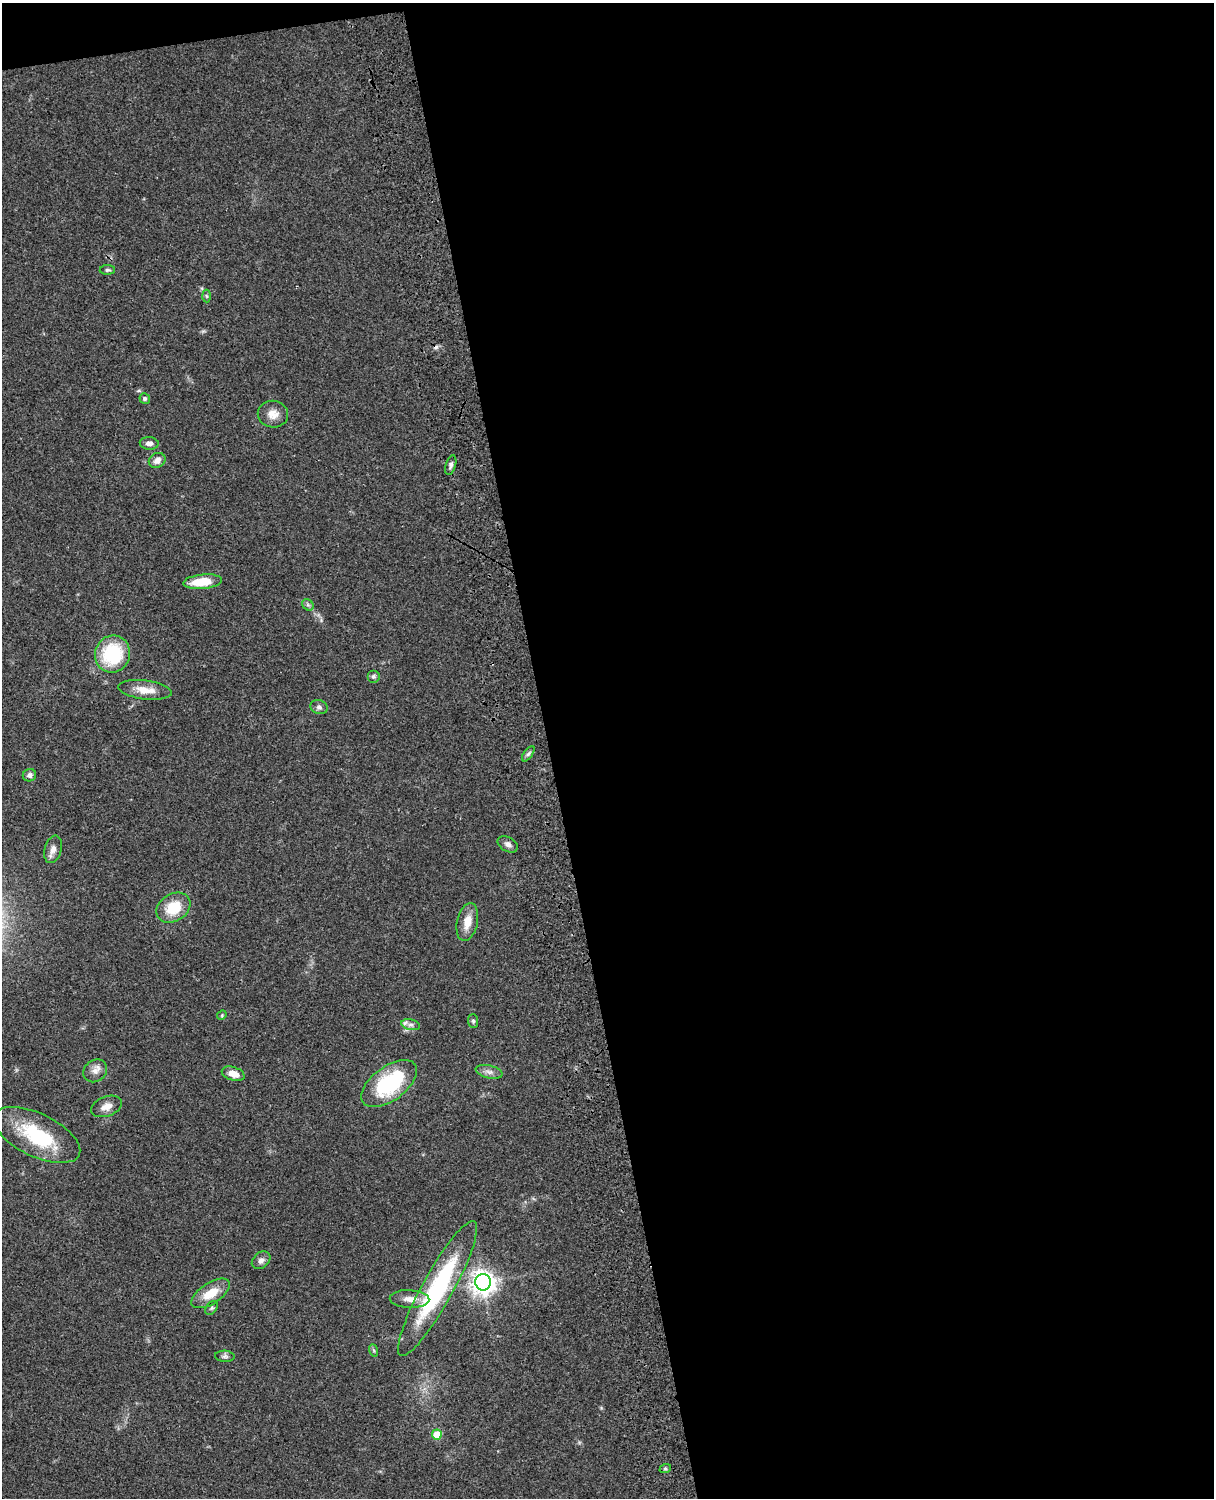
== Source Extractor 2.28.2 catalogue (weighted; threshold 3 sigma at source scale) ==
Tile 4 of 4 x 3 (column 4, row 1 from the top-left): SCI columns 3757-4968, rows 3268-4763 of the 5087 x 4926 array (HDU 1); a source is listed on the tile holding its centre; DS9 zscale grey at full resolution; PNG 1216 x 1500 px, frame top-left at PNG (2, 3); each listed source drawn as its Kron ellipse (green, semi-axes under 4 px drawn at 4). Shown black and unused: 56% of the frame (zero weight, under 3 of 4 exposures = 6% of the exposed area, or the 3 px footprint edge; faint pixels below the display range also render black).
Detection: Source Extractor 2.28.2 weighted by HDU 2 'WHT'; one run over the whole footprint, this tile lists its part. Background 0.0873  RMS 0.0061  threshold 0.0274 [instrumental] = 3 sigma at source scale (4.5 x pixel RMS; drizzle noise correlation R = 1.50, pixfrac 1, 0.05/0.05 arcsec/px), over >= 5 px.
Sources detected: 41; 1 inside a brighter object's white glare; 1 cosmic-ray / hot-pixel residue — neither listed nor drawn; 1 inside a brighter listed object's ellipse — not listed separately; the other 38 listed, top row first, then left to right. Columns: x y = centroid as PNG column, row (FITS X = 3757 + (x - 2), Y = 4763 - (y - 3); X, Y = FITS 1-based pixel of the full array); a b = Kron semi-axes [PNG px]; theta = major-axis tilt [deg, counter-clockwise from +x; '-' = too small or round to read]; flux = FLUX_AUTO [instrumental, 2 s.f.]
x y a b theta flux
107 270 7 5 0 1.2
206 296 6 4 -87 0.89
145 399 5 5 - 1.1
273 414 15 13 -9 6.4
149 443 9 6 -4 2.6
157 460 9 7 32 3.6
451 465 10 5 74 1.8
203 582 19 7 5 14
308 605 6 5 - 1.3
112 654 18 17 - 39
373 676 6 6 - 1.3
145 690 27 9 -7 9.2
319 707 9 6 -18 2
528 754 9 4 54 1.3
29 775 7 6 - 2.1
508 844 11 7 -30 2.4
53 849 14 8 74 4.2
173 908 18 13 32 17
467 922 19 10 78 8.3
222 1015 5 4 - 0.62
473 1021 7 5 -87 1.2
411 1025 9 5 -12 1.9
95 1071 12 10 39 4.2
489 1072 13 6 -13 3.1
233 1074 12 7 -19 5.8
389 1084 32 17 36 53
106 1106 16 9 21 5.1
37 1135 47 21 -26 39
261 1260 10 7 40 2.7
483 1282 8 8 - 530
438 1288 76 15 61 77
211 1293 22 10 33 12
409 1299 20 9 -2 5.8
212 1308 8 5 51 1.1
373 1350 6 4 -70 0.94
225 1356 10 5 -4 1.6
437 1435 5 5 - 13
665 1469 6 4 19 0.75